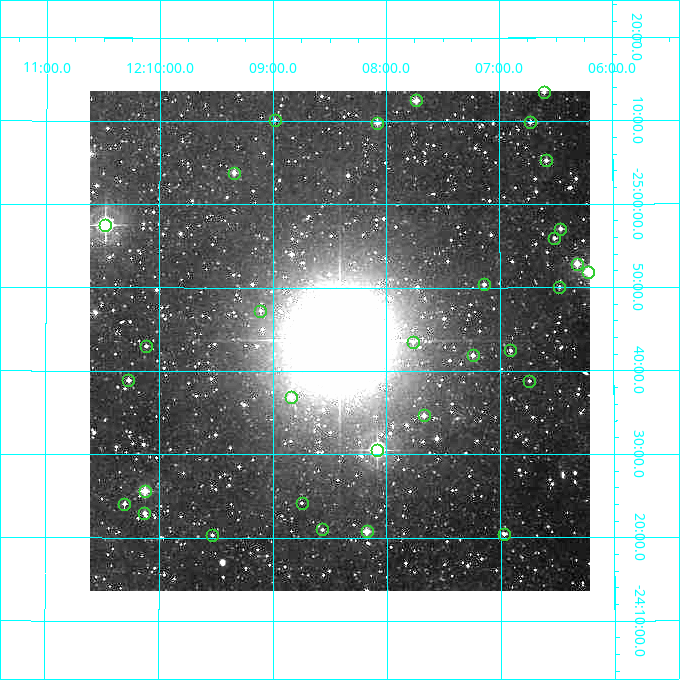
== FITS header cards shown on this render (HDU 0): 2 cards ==
NAXIS1  =                  500
NAXIS2  =                  500

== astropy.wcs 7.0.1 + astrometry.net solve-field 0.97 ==
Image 500 x 500 px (HDU 0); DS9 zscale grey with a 90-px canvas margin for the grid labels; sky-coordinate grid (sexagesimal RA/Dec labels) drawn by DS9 from the SOLVED WCS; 32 Tycho-2 reference stars matched to detected sources circled (green)
Header WCS: none
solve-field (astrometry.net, Tycho-2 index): SOLVED blind (the file carries no WCS)
Solved WCS: RA---TAN-SIP/DEC--TAN-SIP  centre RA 12:08:25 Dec -24:44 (182.10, -24.73 deg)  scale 7.2 arcsec/px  FOV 60.0' x 60.0'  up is -180 deg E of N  parity flipped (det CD > 0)
(file carries no celestial WCS; the grid is the blind solution)
Tycho-2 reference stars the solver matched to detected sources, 32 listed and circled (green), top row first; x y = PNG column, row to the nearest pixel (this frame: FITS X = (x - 90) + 1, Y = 500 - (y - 91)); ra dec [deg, ICRS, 3 dp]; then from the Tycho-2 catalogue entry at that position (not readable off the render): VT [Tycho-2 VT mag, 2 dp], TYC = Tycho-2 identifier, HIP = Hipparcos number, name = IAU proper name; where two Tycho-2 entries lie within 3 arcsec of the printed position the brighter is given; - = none
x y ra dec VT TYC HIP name
544 92 181.651 -25.225 11.06 6671-604-1 - -
416 100 181.934 -25.208 10.25 6671-545-1 - -
275 120 182.246 -25.169 11.86 6672-539-1 - -
530 122 181.682 -25.164 11.44 6671-252-1 - -
377 123 182.019 -25.164 10.53 6671-295-1 - -
546 160 181.647 -25.088 11.44 6671-341-1 - -
234 173 182.336 -25.064 10.63 6672-87-1 - -
105 225 182.619 -24.959 7.49 6672-327-1 59350 -
560 229 181.616 -24.951 11.54 6671-263-1 - -
554 238 181.629 -24.932 11.90 6671-650-1 - -
577 264 181.580 -24.881 9.95 6671-523-1 - -
588 272 181.554 -24.865 9.10 6671-158-1 - -
484 284 181.784 -24.840 11.26 6671-468-1 - -
559 287 181.618 -24.834 11.77 6671-30-1 - -
260 311 182.277 -24.788 11.79 6672-421-1 - -
413 342 181.941 -24.725 12.05 6671-417-1 - -
146 346 182.529 -24.717 11.89 6672-939-1 - -
510 350 181.727 -24.708 12.05 6671-625-1 - -
473 355 181.810 -24.698 11.27 6671-144-1 - -
128 380 182.567 -24.648 11.41 6672-574-1 - -
529 381 181.686 -24.647 12.64 6671-788-1 - -
291 397 182.209 -24.615 10.91 6672-177-1 - -
424 415 181.918 -24.578 11.11 6671-124-1 - -
377 450 182.020 -24.510 7.99 6671-508-1 - -
145 491 182.531 -24.426 9.62 6672-143-1 - -
302 503 182.186 -24.404 12.86 6672-538-1 - -
124 504 182.576 -24.401 11.77 6672-43-1 - -
144 513 182.531 -24.382 11.17 6672-317-1 - -
322 529 182.141 -24.350 12.37 6668-645-1 - -
367 531 182.044 -24.347 9.86 6667-905-1 - -
504 534 181.743 -24.341 11.80 6667-839-1 - -
212 535 182.383 -24.339 11.72 6668-500-1 - -